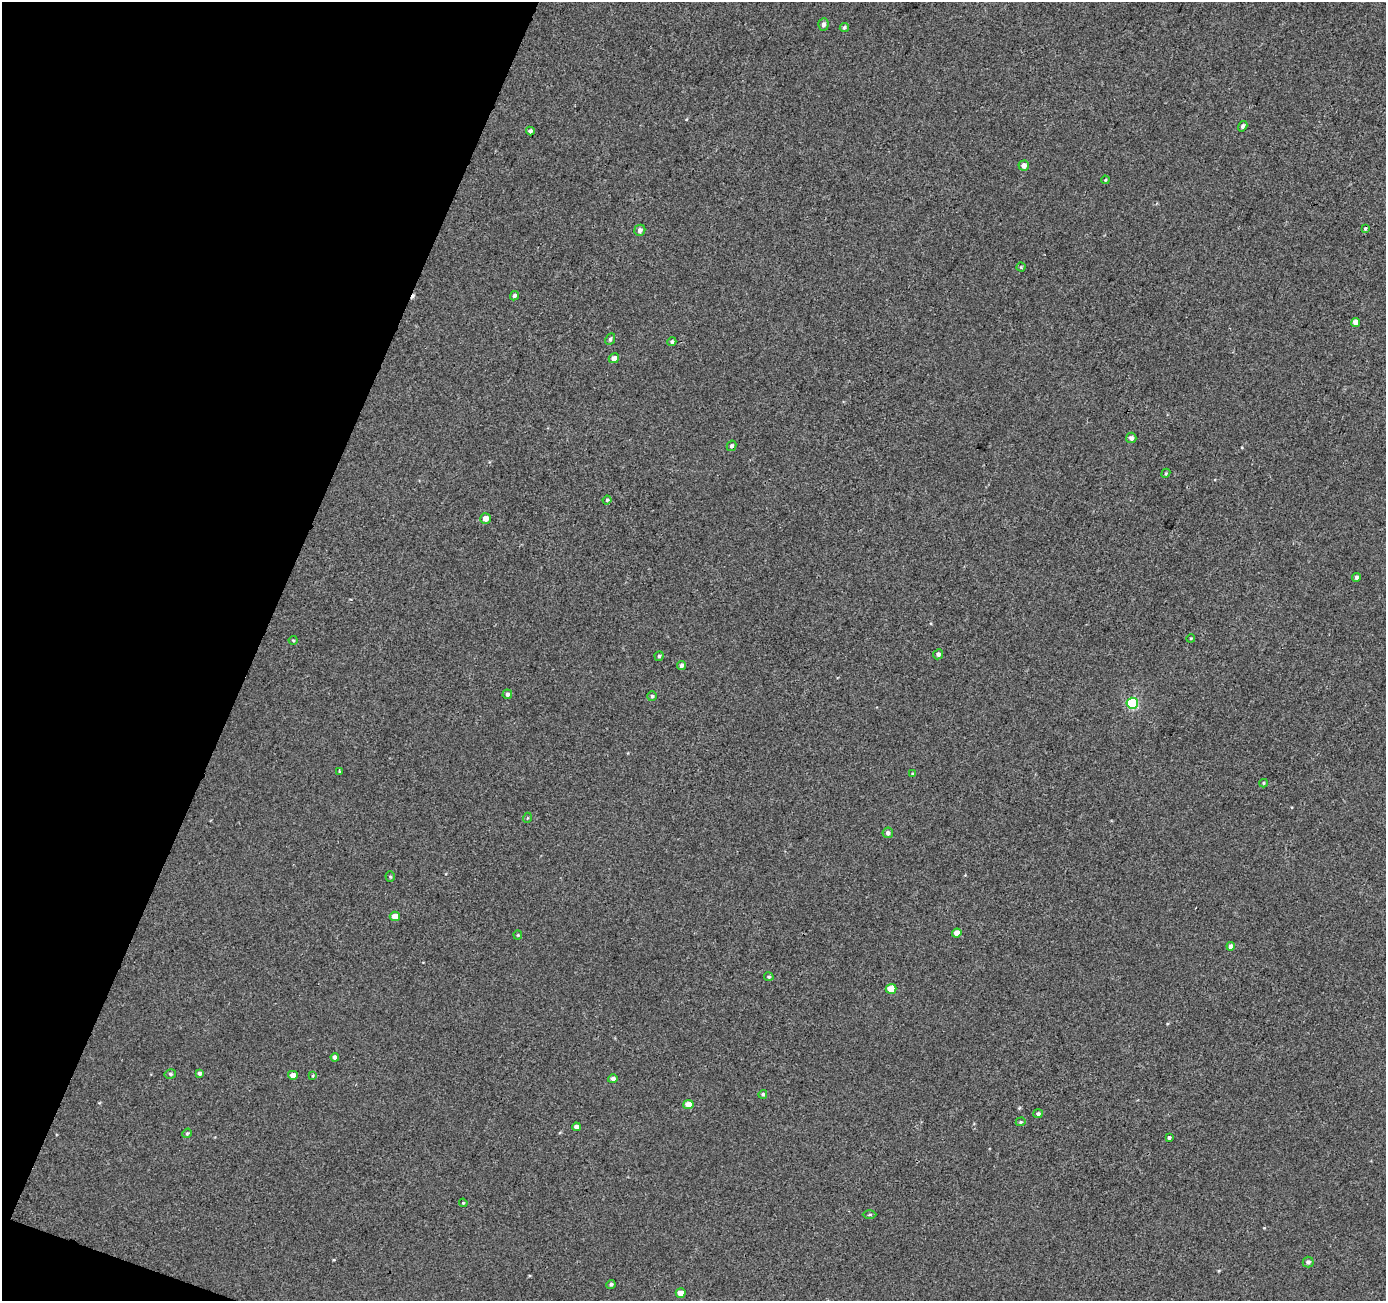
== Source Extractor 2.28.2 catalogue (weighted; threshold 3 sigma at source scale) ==
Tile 9 of 4 x 4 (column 1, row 3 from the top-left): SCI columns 6-1389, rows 1572-2870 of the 5541 x 5676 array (HDU 1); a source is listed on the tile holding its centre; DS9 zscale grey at full resolution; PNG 1388 x 1303 px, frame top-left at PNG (2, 2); each listed source drawn as its Kron ellipse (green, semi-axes under 4 px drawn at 4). Shown black and unused: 19% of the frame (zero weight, under 2 of 3 exposures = <1% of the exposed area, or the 3 px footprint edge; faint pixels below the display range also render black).
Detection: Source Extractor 2.28.2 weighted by HDU 2 'WHT'; one run over the whole footprint, this tile lists its part. Background -5.98e-04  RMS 0.0041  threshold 0.0186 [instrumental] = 3 sigma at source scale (4.5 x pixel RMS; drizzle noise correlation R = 1.50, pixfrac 1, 0.0396/0.0396 arcsec/px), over >= 5 px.
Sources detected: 59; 1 cosmic-ray / hot-pixel residue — neither listed nor drawn; the other 58 listed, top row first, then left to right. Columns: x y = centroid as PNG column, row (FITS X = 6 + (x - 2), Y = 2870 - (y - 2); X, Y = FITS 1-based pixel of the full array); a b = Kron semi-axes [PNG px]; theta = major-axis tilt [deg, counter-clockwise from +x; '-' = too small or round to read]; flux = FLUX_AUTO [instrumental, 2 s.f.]
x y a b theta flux
823 24 6 5 - 1.3
844 27 5 4 - 0.94
1243 126 5 4 - 1.2
530 131 4 4 - 0.99
1024 166 5 5 - 2
1105 180 4 3 - 0.37
1365 228 3 3 - 1
640 230 6 5 - 1.5
1021 267 4 4 - 0.47
514 296 5 4 - 1.1
1356 323 4 4 - 3.6
610 339 6 4 62 0.77
672 342 4 4 - 0.87
614 358 5 4 - 2.2
1131 438 5 5 - 1.4
732 446 5 4 - 0.76
1166 473 5 3 - 0.45
607 500 4 4 - 0.54
485 519 5 5 - 3
1356 577 4 4 - 0.95
1191 638 4 3 - 0.41
293 640 4 4 - 0.45
938 654 5 5 - 1.2
659 656 5 4 - 0.67
682 665 4 4 - 1.2
507 694 5 5 - 1.2
652 696 5 5 - 0.7
1132 703 6 5 - 36
339 771 4 2 - 0.35
913 774 3 3 - 0.5
1263 783 4 4 - 0.52
527 818 5 3 - 0.36
888 833 5 5 - 1.2
390 877 5 4 - 0.53
395 916 5 4 - 4.7
957 933 5 4 - 3.3
518 935 4 4 - 0.45
1231 946 4 4 - 1.9
769 977 5 4 - 0.64
891 989 5 5 - 7.1
335 1057 4 4 - 1.4
199 1073 4 4 - 1
170 1074 6 4 12 0.73
293 1075 5 4 - 3
312 1076 4 3 - 0.54
613 1079 5 4 - 1.6
763 1094 4 4 - 0.72
688 1104 5 4 - 4.6
1038 1114 5 4 - 0.89
1021 1122 5 4 - 0.53
576 1127 4 4 - 1.9
187 1133 5 4 - 0.56
1169 1137 3 3 - 0.9
463 1203 4 4 - 0.4
870 1215 7 3 1 0.52
1308 1262 5 5 - 1.2
611 1284 4 4 - 0.87
681 1293 5 4 - 3.9